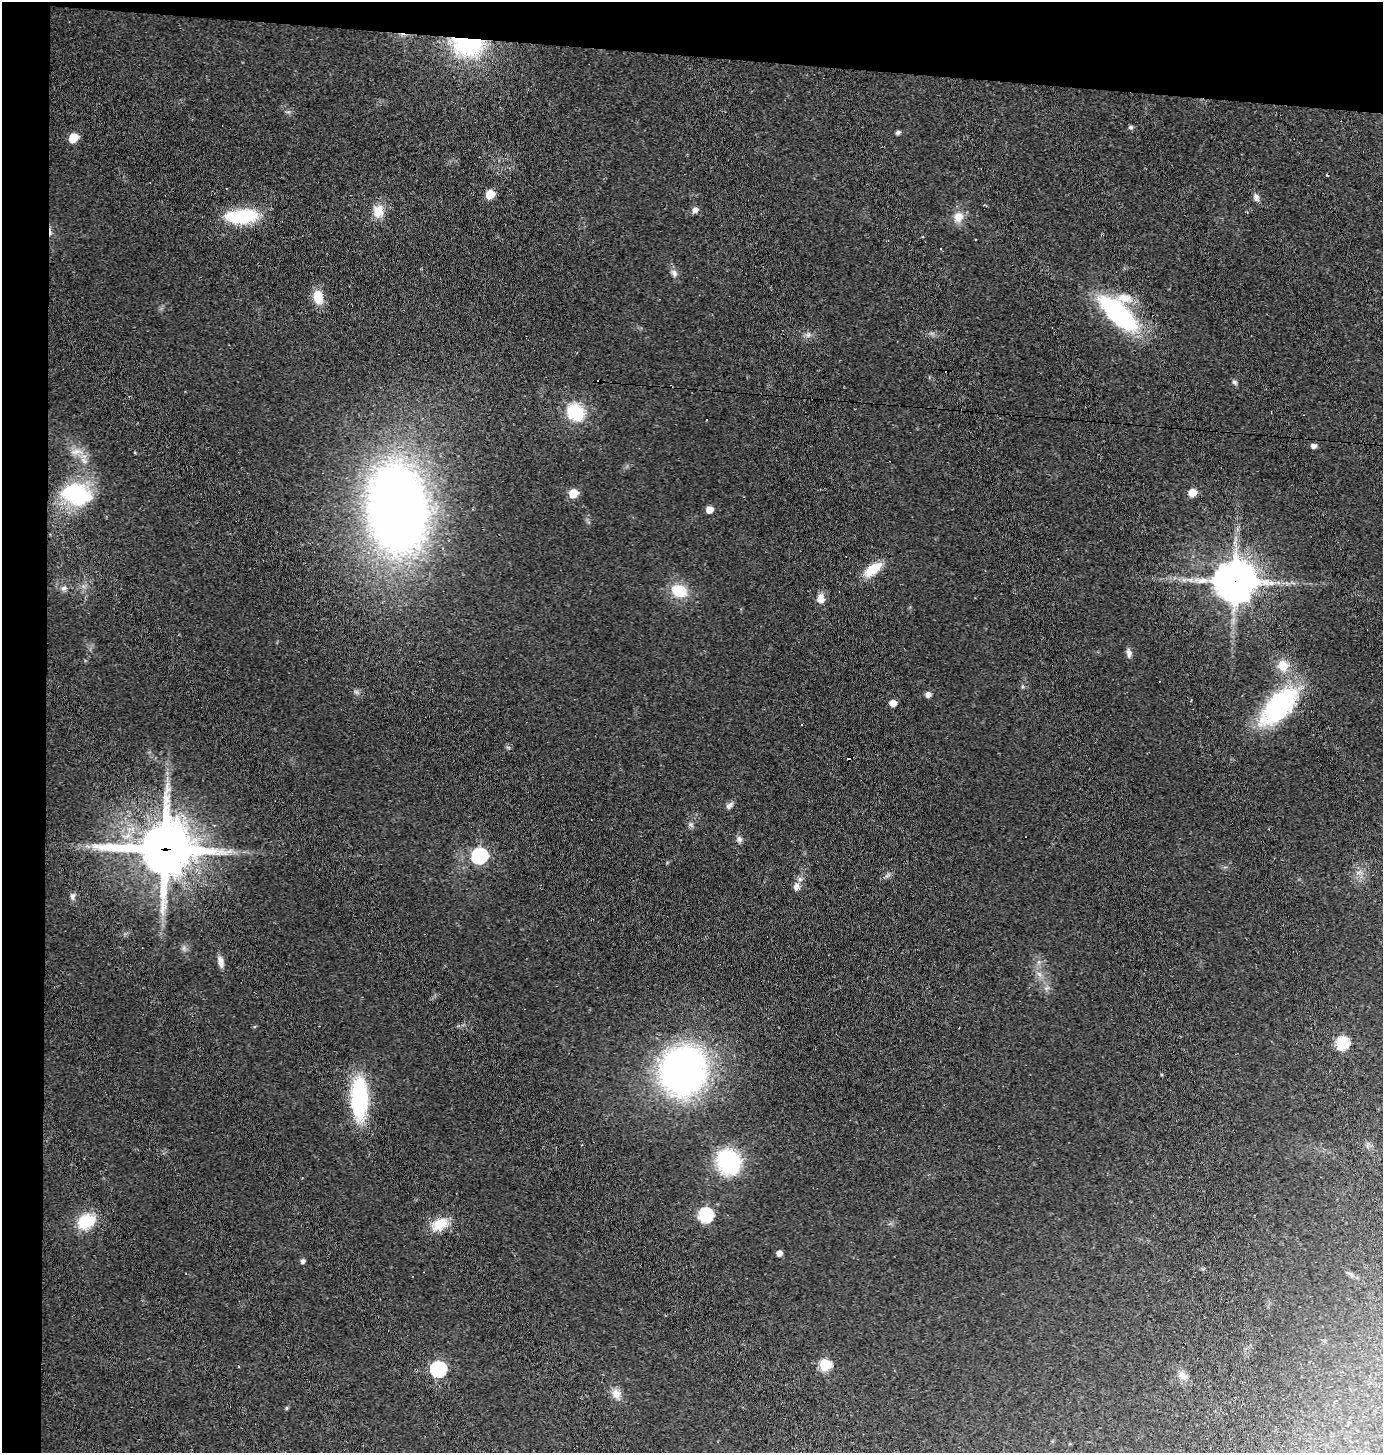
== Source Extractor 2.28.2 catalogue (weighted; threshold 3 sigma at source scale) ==
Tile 1 of 3 x 3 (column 1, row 1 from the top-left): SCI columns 99-1479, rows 2903-4353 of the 4379 x 4353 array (HDU 1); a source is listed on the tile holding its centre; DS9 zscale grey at full resolution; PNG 1385 x 1455 px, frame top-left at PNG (2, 2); no overlay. Shown black and unused: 7% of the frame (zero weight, under 2 of 3 exposures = <1% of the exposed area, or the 3 px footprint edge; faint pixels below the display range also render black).
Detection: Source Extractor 2.28.2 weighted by HDU 2 'WHT'; one run over the whole footprint, this tile lists its part. Background 0.131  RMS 0.011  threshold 0.0488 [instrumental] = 3 sigma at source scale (4.5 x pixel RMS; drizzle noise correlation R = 1.50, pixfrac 1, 0.05/0.05 arcsec/px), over >= 5 px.
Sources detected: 72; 10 cosmic-ray / hot-pixel residue — not listed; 2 inside a brighter listed object's ellipse — not listed separately; the other 60 listed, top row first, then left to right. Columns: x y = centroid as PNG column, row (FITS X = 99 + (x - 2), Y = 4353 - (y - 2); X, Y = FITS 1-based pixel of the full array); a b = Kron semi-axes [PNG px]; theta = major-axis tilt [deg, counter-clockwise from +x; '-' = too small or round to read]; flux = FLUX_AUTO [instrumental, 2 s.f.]
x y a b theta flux
467 44 28 19 -5 120
1131 127 5 5 - 2.4
898 132 5 4 - 3
73 138 7 6 - 27
490 194 6 6 - 31
1256 197 10 7 -69 4
695 210 8 7 - 4.7
378 211 17 14 80 16
242 216 35 14 4 65
958 217 14 14 - 12
941 249 2 2 - 0.86
674 273 11 7 -63 5
318 297 15 11 -85 19
1118 313 47 18 -43 150
1234 382 7 5 -18 2.2
575 412 23 20 -44 40
706 420 3 2 - 1.6
1313 446 7 6 - 3.7
76 452 18 7 7 9.3
84 461 12 7 -43 6.5
1192 492 7 6 - 16
573 493 7 6 - 23
76 494 33 23 -17 91
397 509 56 37 -86 1300
709 510 6 6 - 9.7
872 569 22 10 36 25
1235 581 12 12 - 3500
64 588 8 6 23 3.6
679 591 17 13 -22 32
821 599 11 9 89 9
1129 653 12 6 -85 4.4
1283 666 13 12 - 17
928 694 6 6 - 4.7
893 703 6 5 - 9.4
1279 706 54 25 46 130
729 805 11 6 44 4.1
690 825 9 5 -33 2.6
739 839 9 7 -73 3.6
165 849 18 17 - 6800
479 856 8 7 - 210
796 887 11 9 80 4.9
73 896 8 6 -88 3.1
184 948 7 4 72 2.4
220 962 14 7 -80 6.7
1039 974 8 5 -45 3.5
1342 1043 7 6 - 100
683 1071 35 31 81 540
359 1099 40 16 -89 110
728 1162 26 22 -60 84
302 1178 3 2 - 0.78
705 1215 7 7 - 150
86 1221 20 15 29 35
439 1224 23 14 30 21
779 1253 5 5 - 5.2
303 1261 6 5 - 2.7
825 1365 7 6 - 69
438 1369 8 7 - 200
1182 1375 15 9 -57 8.4
616 1394 13 11 -45 8.8
286 1408 5 3 - 1.2
Overlapping masked pixels (flux is a lower limit): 3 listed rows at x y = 467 44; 1235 581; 165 849